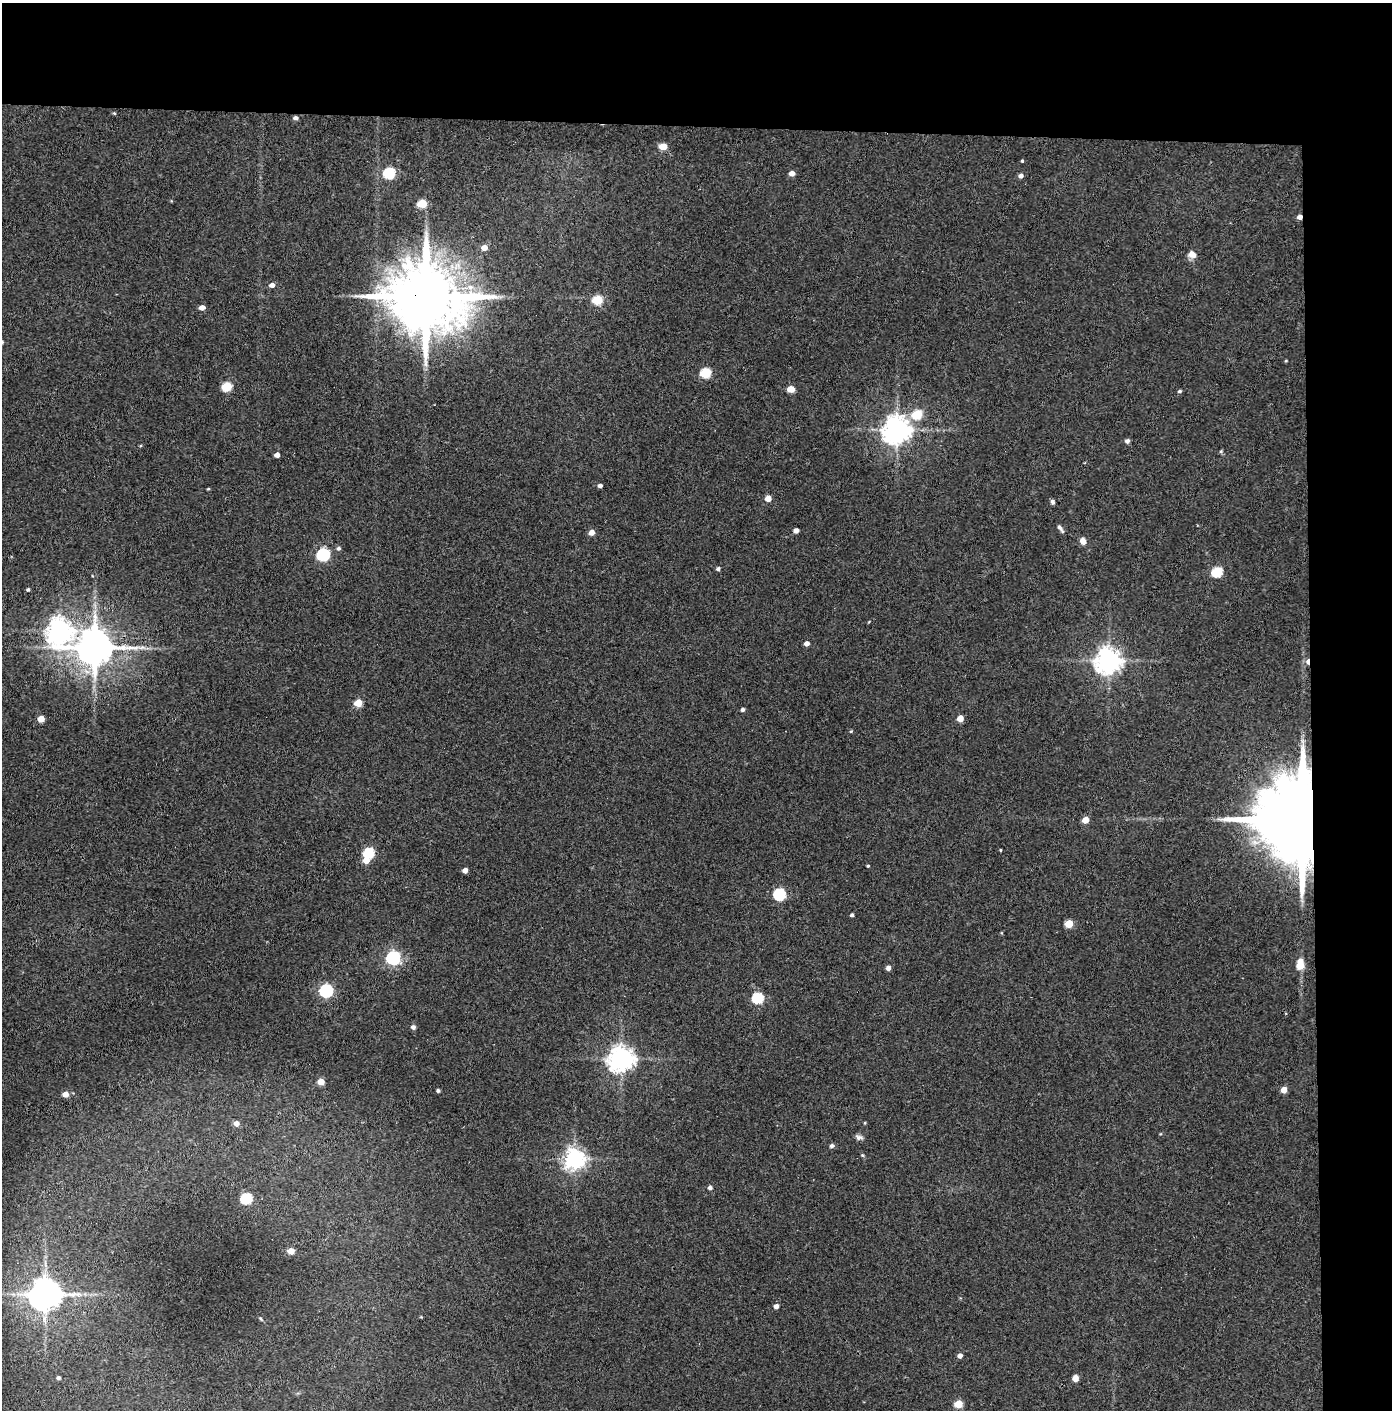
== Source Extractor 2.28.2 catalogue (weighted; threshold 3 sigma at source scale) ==
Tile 3 of 3 x 3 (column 3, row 1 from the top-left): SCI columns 2853-4242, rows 2822-4229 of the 4314 x 4236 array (HDU 1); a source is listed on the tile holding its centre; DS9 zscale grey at full resolution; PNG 1394 x 1412 px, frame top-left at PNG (2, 3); no overlay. Shown black and unused: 14% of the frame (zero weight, under 3 of 4 exposures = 6% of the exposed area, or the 3 px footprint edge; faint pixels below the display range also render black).
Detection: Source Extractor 2.28.2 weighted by HDU 2 'WHT'; one run over the whole footprint, this tile lists its part. Background 0.0738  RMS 0.0052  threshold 0.0235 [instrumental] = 3 sigma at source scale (4.5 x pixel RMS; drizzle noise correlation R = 1.50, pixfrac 1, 0.05/0.05 arcsec/px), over >= 5 px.
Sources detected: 82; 1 cosmic-ray / hot-pixel residue — not listed; the other 81 listed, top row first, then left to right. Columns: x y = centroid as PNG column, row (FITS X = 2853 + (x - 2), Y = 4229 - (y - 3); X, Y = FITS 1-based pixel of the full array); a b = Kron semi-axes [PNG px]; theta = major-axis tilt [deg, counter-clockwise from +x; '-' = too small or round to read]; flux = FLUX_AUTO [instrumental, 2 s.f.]
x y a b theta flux
114 113 4 3 - 0.51
296 118 5 4 - 1.6
663 147 5 5 - 11
1022 161 3 3 - 0.55
389 173 6 5 - 46
792 173 5 4 - 3.7
1021 176 5 4 - 2.1
422 204 5 5 - 21
1300 217 4 4 - 2.8
484 248 5 5 - 4.5
1192 254 10 8 -24 3.4
272 285 5 4 - 2.8
425 296 21 17 -8 6000
598 300 6 5 - 24
202 307 5 4 - 3.7
706 373 6 5 - 30
227 387 6 5 - 26
791 389 5 4 - 7.4
1180 391 5 4 - 0.81
917 414 6 5 - 25
897 430 8 8 - 630
1127 441 5 4 - 1.8
1221 451 5 4 - 0.61
277 455 4 4 - 3.1
600 486 4 3 - 1.7
208 489 5 3 - 0.47
768 498 5 5 - 5.5
1052 502 5 4 - 1.3
1060 528 10 4 -54 1.5
796 530 4 4 - 2.7
592 532 5 5 - 4.2
1083 541 7 6 - 3.4
339 548 5 5 - 1.2
323 555 6 6 - 70
718 569 4 4 - 1.1
1217 572 6 5 - 33
28 589 4 3 - 0.81
59 631 9 8 - 470
807 643 5 4 - 2.4
94 647 11 10 - 1500
1108 661 8 8 - 540
358 703 5 5 - 11
743 710 4 4 - 1.3
960 718 5 5 - 6
41 719 5 4 - 7.9
851 731 4 4 - 0.54
1085 820 5 5 - 5.7
1301 820 23 19 -3 12000
1000 850 3 2 - 0.44
369 853 6 5 - 37
366 860 5 5 - 5.5
868 866 3 3 - 0.55
465 870 4 4 - 3
779 894 6 6 - 55
852 915 4 3 - 1.1
1069 924 5 5 - 14
393 958 6 6 - 110
1300 964 9 5 -90 13
888 968 4 4 - 2.4
326 991 6 6 - 83
758 998 6 5 - 45
413 1027 5 5 - 1.8
621 1059 8 7 - 510
321 1082 5 4 - 6.3
1284 1090 5 5 - 5.2
438 1091 4 3 - 1
66 1094 5 5 - 4.7
236 1123 5 5 - 3.3
859 1137 10 6 -11 1.7
832 1146 5 4 - 1.5
862 1155 6 4 -88 0.61
575 1159 7 7 - 310
710 1188 5 4 - 1.5
246 1199 6 5 - 43
291 1251 5 4 - 7.7
45 1294 9 8 - 1000
776 1306 5 4 - 2.3
960 1356 5 4 - 2.4
58 1378 4 3 - 1.3
1075 1378 5 4 - 4.9
958 1404 5 5 - 14
Overlapping masked pixels (flux is a lower limit): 4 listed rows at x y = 1300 217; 425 296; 94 647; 1301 820